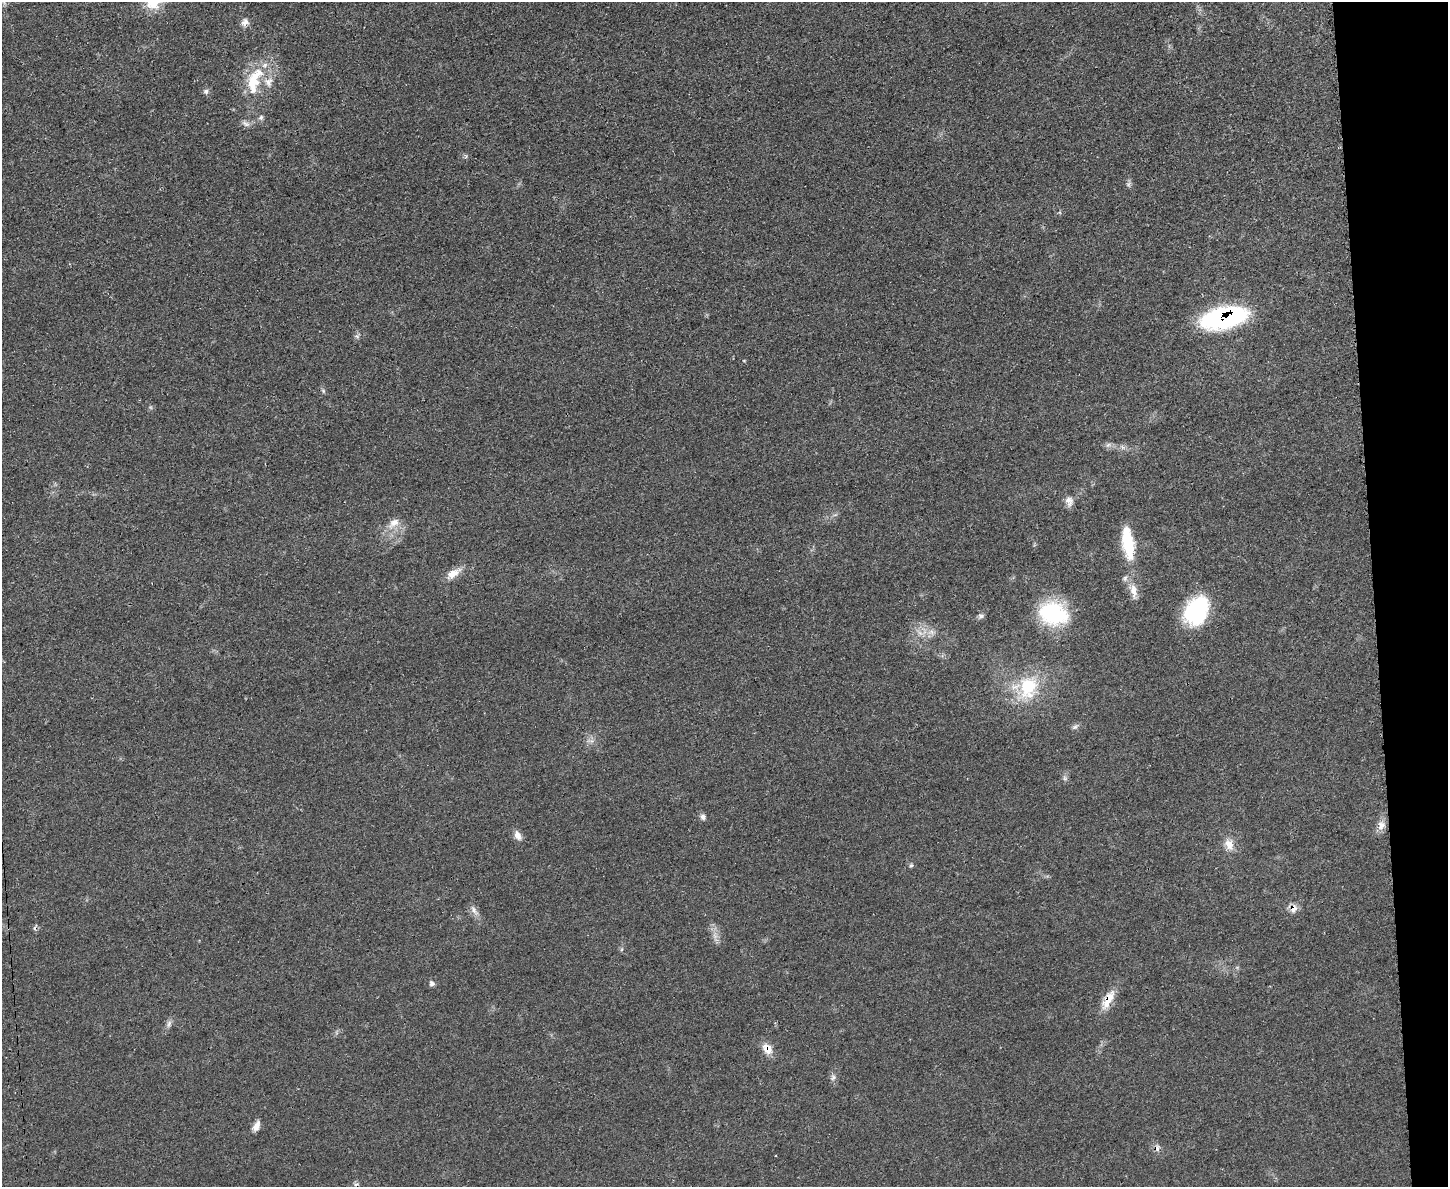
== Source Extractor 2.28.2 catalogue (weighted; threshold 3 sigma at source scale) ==
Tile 9 of 3 x 4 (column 3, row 3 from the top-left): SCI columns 3048-4493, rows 1203-2387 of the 4748 x 4760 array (HDU 1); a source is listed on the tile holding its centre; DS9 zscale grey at full resolution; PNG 1450 x 1189 px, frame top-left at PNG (2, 2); no overlay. Shown black and unused: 5% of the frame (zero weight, under 3 of 4 exposures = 2% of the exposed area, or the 3 px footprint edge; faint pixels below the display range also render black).
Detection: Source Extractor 2.28.2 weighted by HDU 2 'WHT'; one run over the whole footprint, this tile lists its part. Background 0.0464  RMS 0.0051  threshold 0.0228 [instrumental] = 3 sigma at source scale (4.5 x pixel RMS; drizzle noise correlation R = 1.50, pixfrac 1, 0.05/0.05 arcsec/px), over >= 5 px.
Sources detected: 48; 2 too faint to see at this stretch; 3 cosmic-ray / hot-pixel residue — not listed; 4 inside a brighter listed object's ellipse — not listed separately; the other 39 listed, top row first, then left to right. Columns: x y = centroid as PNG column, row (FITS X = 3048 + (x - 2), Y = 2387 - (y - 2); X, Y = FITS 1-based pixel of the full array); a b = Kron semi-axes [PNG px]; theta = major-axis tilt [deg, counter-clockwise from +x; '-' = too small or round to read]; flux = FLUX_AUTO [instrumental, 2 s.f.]
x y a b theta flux
4 2 9 3 -85 1.1
153 3 20 18 60 13
245 22 11 8 63 3
253 82 32 17 88 19
206 91 7 7 - 1.4
261 117 7 6 - 1.3
246 124 11 7 -28 2.1
1224 318 34 15 12 120
357 336 8 6 -2 1.2
744 361 5 3 - 0.44
323 391 6 5 - 0.9
1108 445 10 6 19 1.7
1123 447 10 5 -34 1.7
1069 501 14 10 -79 3.5
394 523 20 11 44 6.5
1128 543 36 12 -81 26
453 574 20 9 35 6.6
1133 591 25 10 -77 6.3
1196 611 26 19 60 61
1053 613 31 25 -17 45
981 616 9 7 37 1.6
931 632 12 9 -6 3.8
1028 687 35 24 68 31
1075 727 10 6 37 1.5
591 741 11 6 -10 2.2
1065 778 8 6 -69 1.4
703 817 8 7 - 1.8
1381 825 14 10 79 4.3
518 835 13 8 -61 3.4
1229 844 17 11 -71 5.8
911 865 7 5 44 0.94
1293 908 10 8 -89 4
474 910 17 7 -56 3.1
432 983 8 7 - 1.5
1108 1000 27 10 61 9.7
169 1024 10 7 75 2
767 1049 14 11 -57 6.2
833 1077 10 8 64 1.9
256 1126 13 7 63 3.7
Overlapping masked pixels (flux is a lower limit): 4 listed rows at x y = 1224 318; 1293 908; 1108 1000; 767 1049
Isophote crosses this tile's border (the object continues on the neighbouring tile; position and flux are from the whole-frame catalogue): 2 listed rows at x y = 4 2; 153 3